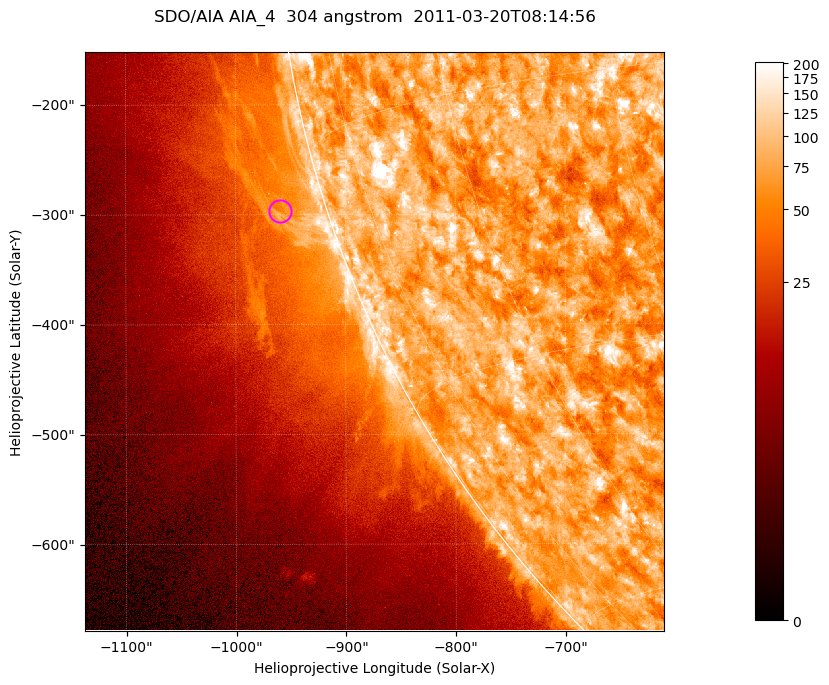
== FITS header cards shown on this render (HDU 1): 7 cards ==
TELESCOP= 'SDO/AIA '           / For AIA: SDO/AIA
INSTRUME= 'AIA_4   '           / For AIA: AIA_ATA1, AIA_ATA2, AIA_ATA3 or AIA_AT
WAVELNTH=                  304 / [angstrom] Wavelength
WAVEUNIT= 'angstrom'           / Wavelength unit: angstrom
DATE-OBS= '2011-03-20T08:14:56.123' / [ISO] Date when observation started; ISO 8
CTYPE1  = 'HPLN-TAN'           / CTYPE1; Typically HPLN
CTYPE2  = 'HPLT-TAN'           / CTYPE2; Typically HPLT

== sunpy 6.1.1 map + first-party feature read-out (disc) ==
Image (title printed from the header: SDO/AIA AIA_4  304 angstrom  2011-03-20T08:14:56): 878 x 878 px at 0.6 arcsec/px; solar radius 964 arcsec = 1605 px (partial field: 4.4% of the solar disc is inside the frame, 46% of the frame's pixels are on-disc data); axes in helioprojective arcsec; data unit not stated in the header (colour bar unlabelled)
Orientation: roll -0.132 deg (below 1 deg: not rotated)
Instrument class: DISC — disc imager (sunpy class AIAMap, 304 A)
Bright regions (active regions / flare kernels): reference = the on-disc median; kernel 7 px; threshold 5 sigma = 121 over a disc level ~75.1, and >= 1.15x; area >= 770 px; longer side >= 11 px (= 6.6 arcsec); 0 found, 0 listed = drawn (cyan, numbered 1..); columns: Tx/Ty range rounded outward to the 2 arcsec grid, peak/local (2 s.f.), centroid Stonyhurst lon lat
Off-limb structures (1.02-1.3 R_sun): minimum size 385 px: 2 found; the strongest spans PA ~100..110 deg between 1.02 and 1.08 R_sun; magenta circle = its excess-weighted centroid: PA ~105 deg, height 1.04 R_sun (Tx ~-960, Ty ~-298 arcsec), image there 1.6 x the reference